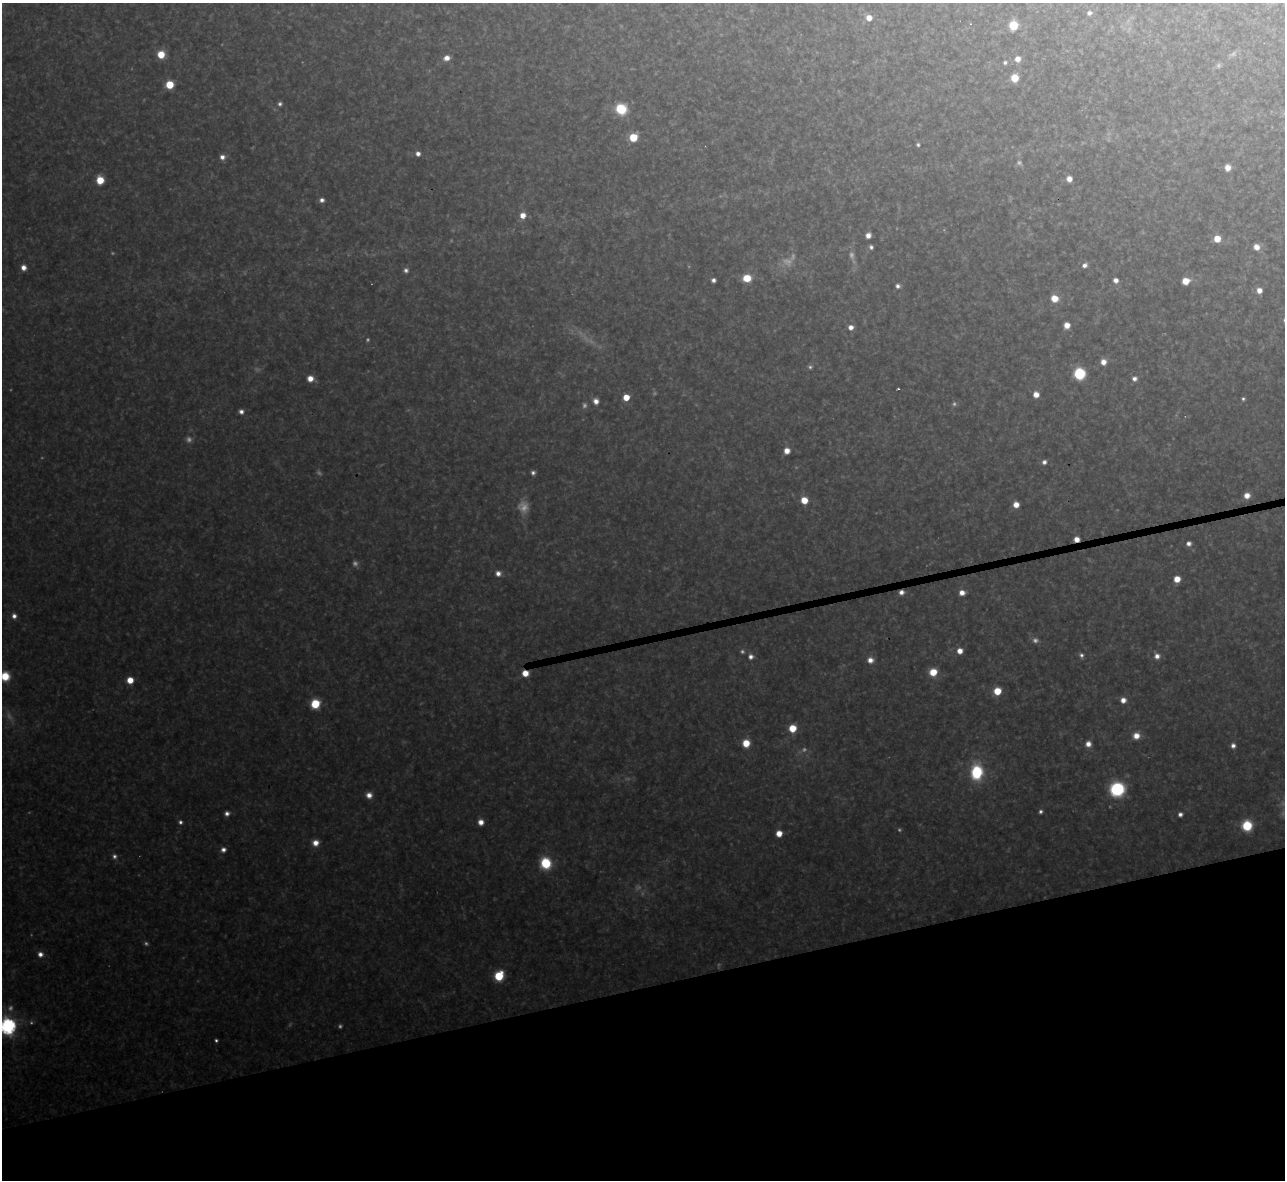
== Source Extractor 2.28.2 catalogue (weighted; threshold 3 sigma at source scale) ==
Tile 14 of 4 x 4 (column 2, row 4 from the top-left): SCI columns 1284-2566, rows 142-1319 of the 5133 x 5115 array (HDU 1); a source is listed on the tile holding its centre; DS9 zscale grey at full resolution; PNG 1287 x 1182 px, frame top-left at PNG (2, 3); no overlay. Shown black and unused: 17% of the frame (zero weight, under 3 of 4 exposures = <1% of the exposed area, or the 3 px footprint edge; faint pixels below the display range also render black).
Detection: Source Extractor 2.28.2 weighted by HDU 2 'WHT'; one run over the whole footprint, this tile lists its part. Background 0.317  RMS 0.019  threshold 0.0876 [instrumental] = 3 sigma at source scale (4.5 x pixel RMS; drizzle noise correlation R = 1.50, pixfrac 1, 0.05/0.05 arcsec/px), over >= 5 px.
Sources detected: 121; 27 too faint to see at this stretch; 1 cosmic-ray / hot-pixel residue — not listed; the other 93 listed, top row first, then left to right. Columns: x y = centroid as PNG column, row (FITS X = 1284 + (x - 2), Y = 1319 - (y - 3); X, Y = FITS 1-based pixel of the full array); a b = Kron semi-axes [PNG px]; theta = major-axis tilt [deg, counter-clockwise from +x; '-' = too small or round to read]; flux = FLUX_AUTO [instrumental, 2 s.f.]
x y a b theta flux
1089 13 6 5 - 6.9
869 18 6 5 - 22
1013 25 6 6 - 74
161 54 7 6 - 43
447 58 7 6 - 16
1017 59 7 6 - 16
1005 62 6 5 - 4.5
1014 78 6 6 - 39
169 85 6 6 - 52
280 104 6 5 - 5.5
621 109 8 7 - 99
633 137 7 6 - 52
918 145 5 4 - 4
418 154 5 5 - 9.5
222 157 6 6 - 11
1228 168 7 6 - 16
1069 179 6 5 - 16
100 180 6 6 - 44
322 200 5 5 - 7.9
523 215 7 6 - 20
868 235 5 5 - 13
1217 239 6 5 - 34
871 247 5 4 - 5.4
1256 247 6 6 - 17
1085 265 7 5 33 9.2
23 268 6 6 - 14
406 270 6 6 - 6.6
747 278 7 6 - 43
713 280 4 4 - 7.3
1116 280 5 5 - 11
1186 281 6 6 - 33
898 286 6 5 - 6.6
1259 290 6 6 - 15
1054 298 7 6 - 32
1067 325 6 5 - 19
851 327 6 5 - 12
1103 362 6 6 - 16
1080 374 7 7 - 170
310 378 6 6 - 20
1134 379 6 6 - 8.4
898 389 3 2 - 2.4
1036 394 6 6 - 19
626 397 5 5 - 37
1243 399 4 4 - 3.7
596 401 6 5 - 14
241 412 5 5 - 8.3
787 451 6 5 - 18
1044 462 5 5 - 7.4
533 473 5 5 - 6
1247 496 6 6 - 16
804 500 6 6 - 36
1016 505 5 5 - 20
1077 539 5 4 - 19
1189 543 5 5 - 9.2
498 573 6 6 - 12
1177 579 5 5 - 27
901 592 6 5 - 10
962 593 6 5 - 15
14 616 6 6 - 9.9
960 651 6 6 - 18
1081 655 6 5 - 6.4
1157 656 7 7 - 12
751 657 6 6 - 9.5
870 660 7 7 - 15
933 672 7 6 - 42
525 673 6 5 - 27
5 676 9 9 - 47
130 680 6 6 - 29
997 691 6 6 - 46
1123 700 6 6 - 15
315 704 7 6 - 75
792 728 6 6 - 45
1136 736 7 7 - 22
746 743 6 6 - 38
1088 744 7 7 - 14
1233 746 6 5 - 8.9
977 772 10 8 88 170
1117 789 11 11 - 170
369 795 7 7 - 14
227 813 6 5 - 8.4
1180 814 5 5 - 7.4
180 822 5 5 - 5.8
481 822 6 6 - 15
1247 826 8 7 - 87
779 833 5 5 - 26
315 843 7 7 - 19
223 849 6 6 - 9
114 856 7 6 - 7.1
546 863 9 8 - 96
40 954 7 7 - 11
499 976 7 6 - 77
8 1026 7 7 - 780
216 1040 3 3 - 3.9
Overlapping masked pixels (flux is a lower limit): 3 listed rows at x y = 1077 539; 901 592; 525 673
Isophote crosses this tile's border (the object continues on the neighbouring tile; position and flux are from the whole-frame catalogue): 2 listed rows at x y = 5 676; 8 1026